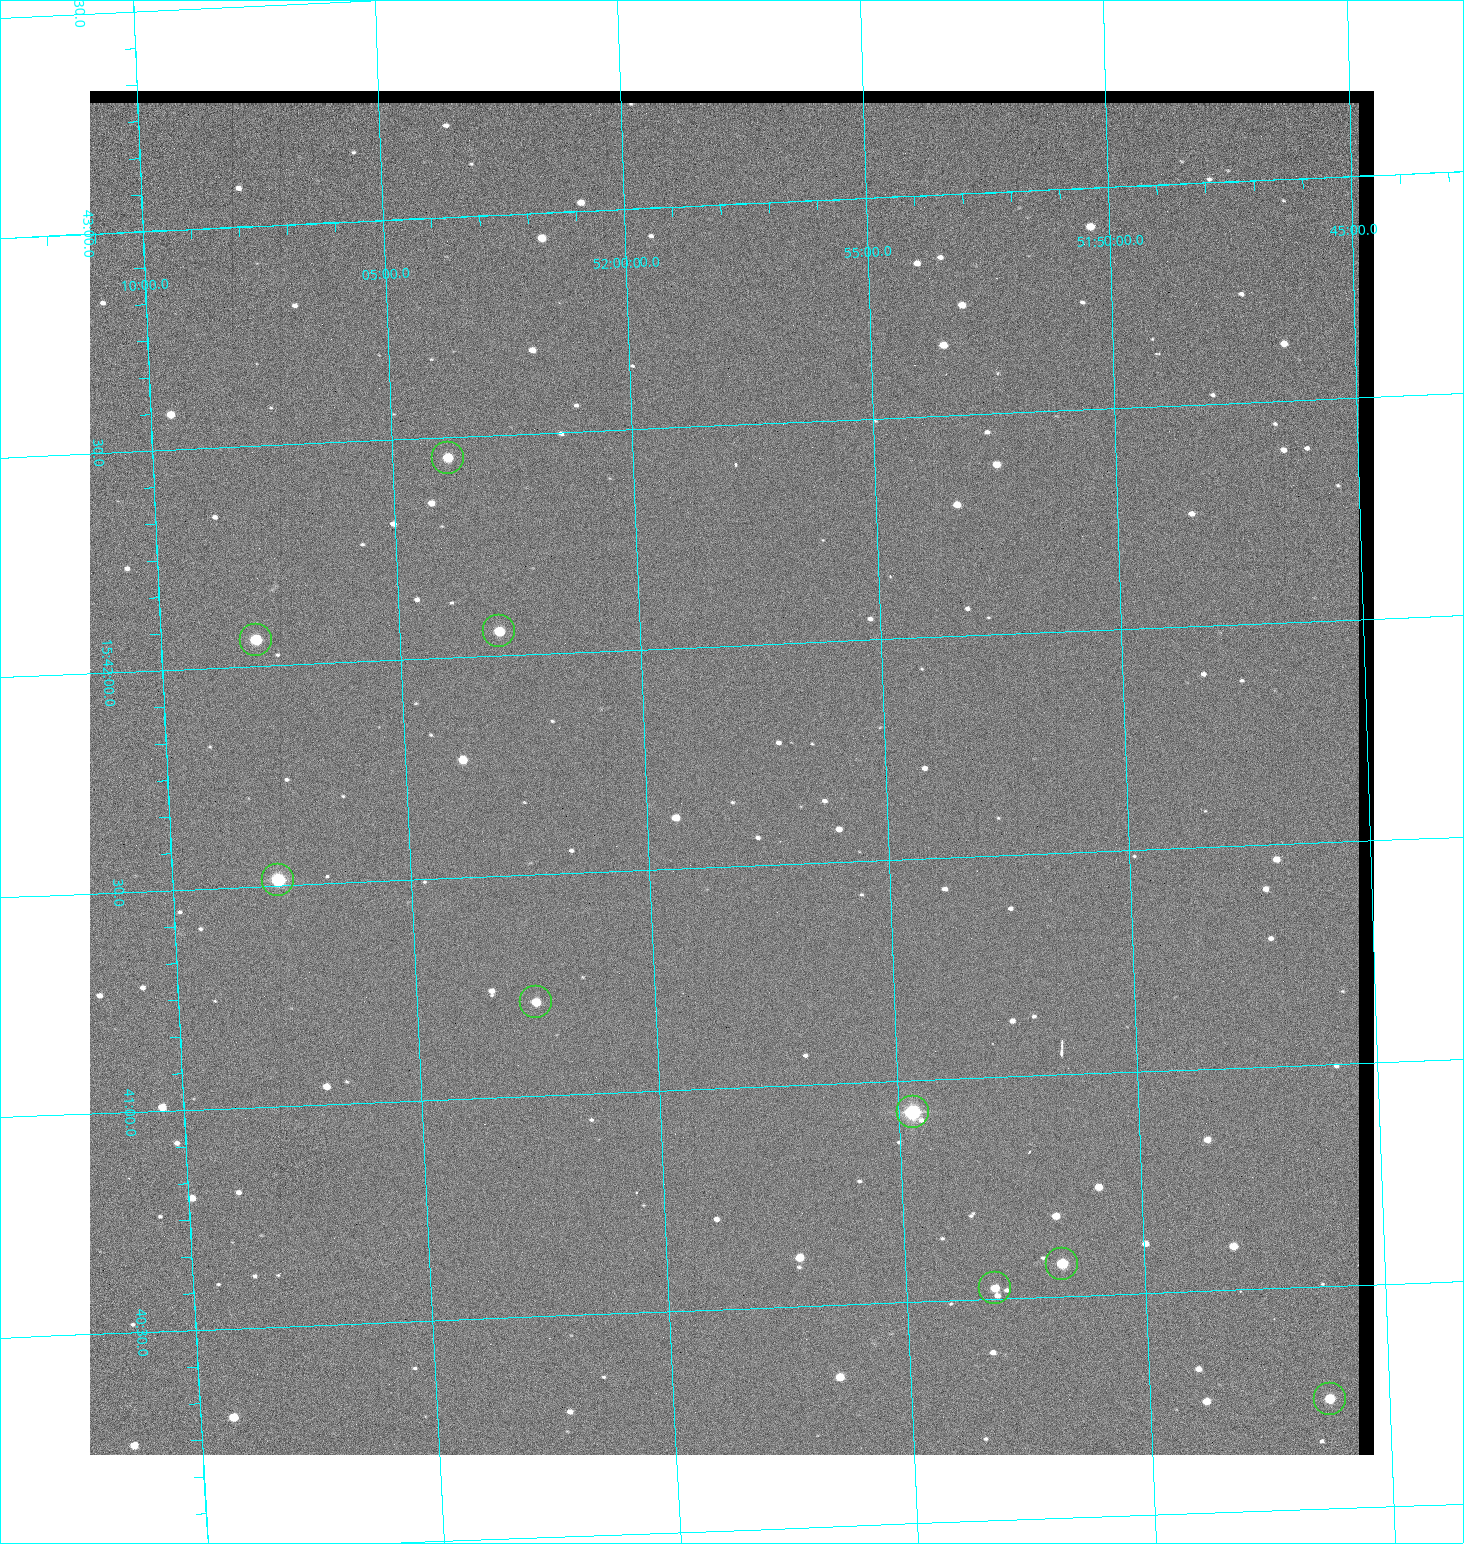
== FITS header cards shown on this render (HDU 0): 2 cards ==
NAXIS1  =                 1284 / length of data axis 1
NAXIS2  =                 1364 / length of data axis 2

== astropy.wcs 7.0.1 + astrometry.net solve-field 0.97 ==
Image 1284 x 1364 px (HDU 0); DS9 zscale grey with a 90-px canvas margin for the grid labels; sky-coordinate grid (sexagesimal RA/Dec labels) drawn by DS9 from the SOLVED WCS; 9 Tycho-2 reference stars matched to detected sources circled (green)
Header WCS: RA---TAN/DEC--TAN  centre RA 15:41:43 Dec +51:58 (235.43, +51.97 deg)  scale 1.26 arcsec/px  FOV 26.9' x 28.5'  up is +92 deg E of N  parity flipped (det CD > 0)
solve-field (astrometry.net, Tycho-2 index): VERIFIED the header's WCS against the Tycho-2 star catalogue (9 matches, 0 conflicts) and refined it, rather than solving blind
Solved WCS: RA---TAN-SIP/DEC--TAN-SIP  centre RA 15:41:43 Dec +51:58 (235.43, +51.97 deg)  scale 1.25 arcsec/px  FOV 26.8' x 28.5'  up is +92 deg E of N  parity flipped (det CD > 0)
The solver's refit moves the header's centre by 0.42 arcsec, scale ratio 0.9964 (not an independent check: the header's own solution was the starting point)
Tycho-2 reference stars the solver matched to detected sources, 9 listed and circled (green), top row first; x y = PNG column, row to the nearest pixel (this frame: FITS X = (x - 90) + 1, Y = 1364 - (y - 91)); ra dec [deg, ICRS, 3 dp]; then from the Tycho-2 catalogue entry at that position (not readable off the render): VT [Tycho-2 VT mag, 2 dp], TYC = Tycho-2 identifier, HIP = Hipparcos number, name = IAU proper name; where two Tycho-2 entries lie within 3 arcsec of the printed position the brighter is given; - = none
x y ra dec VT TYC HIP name
448 458 235.614 +52.064 11.61 3489-1132-1 - -
499 631 235.514 +52.049 11.19 3489-1407-1 - -
256 640 235.515 +52.133 11.12 3489-1380-1 - -
278 880 235.378 +52.130 9.31 3489-1322-1 76850 -
536 1002 235.303 +52.042 11.52 3489-958-1 - -
913 1112 235.232 +51.912 9.59 3489-824-1 - -
1062 1264 235.143 +51.862 10.97 3489-1016-1 - -
995 1288 235.131 +51.886 12.29 3489-908-1 - -
1330 1399 235.062 +51.771 11.53 3489-1453-1 - -